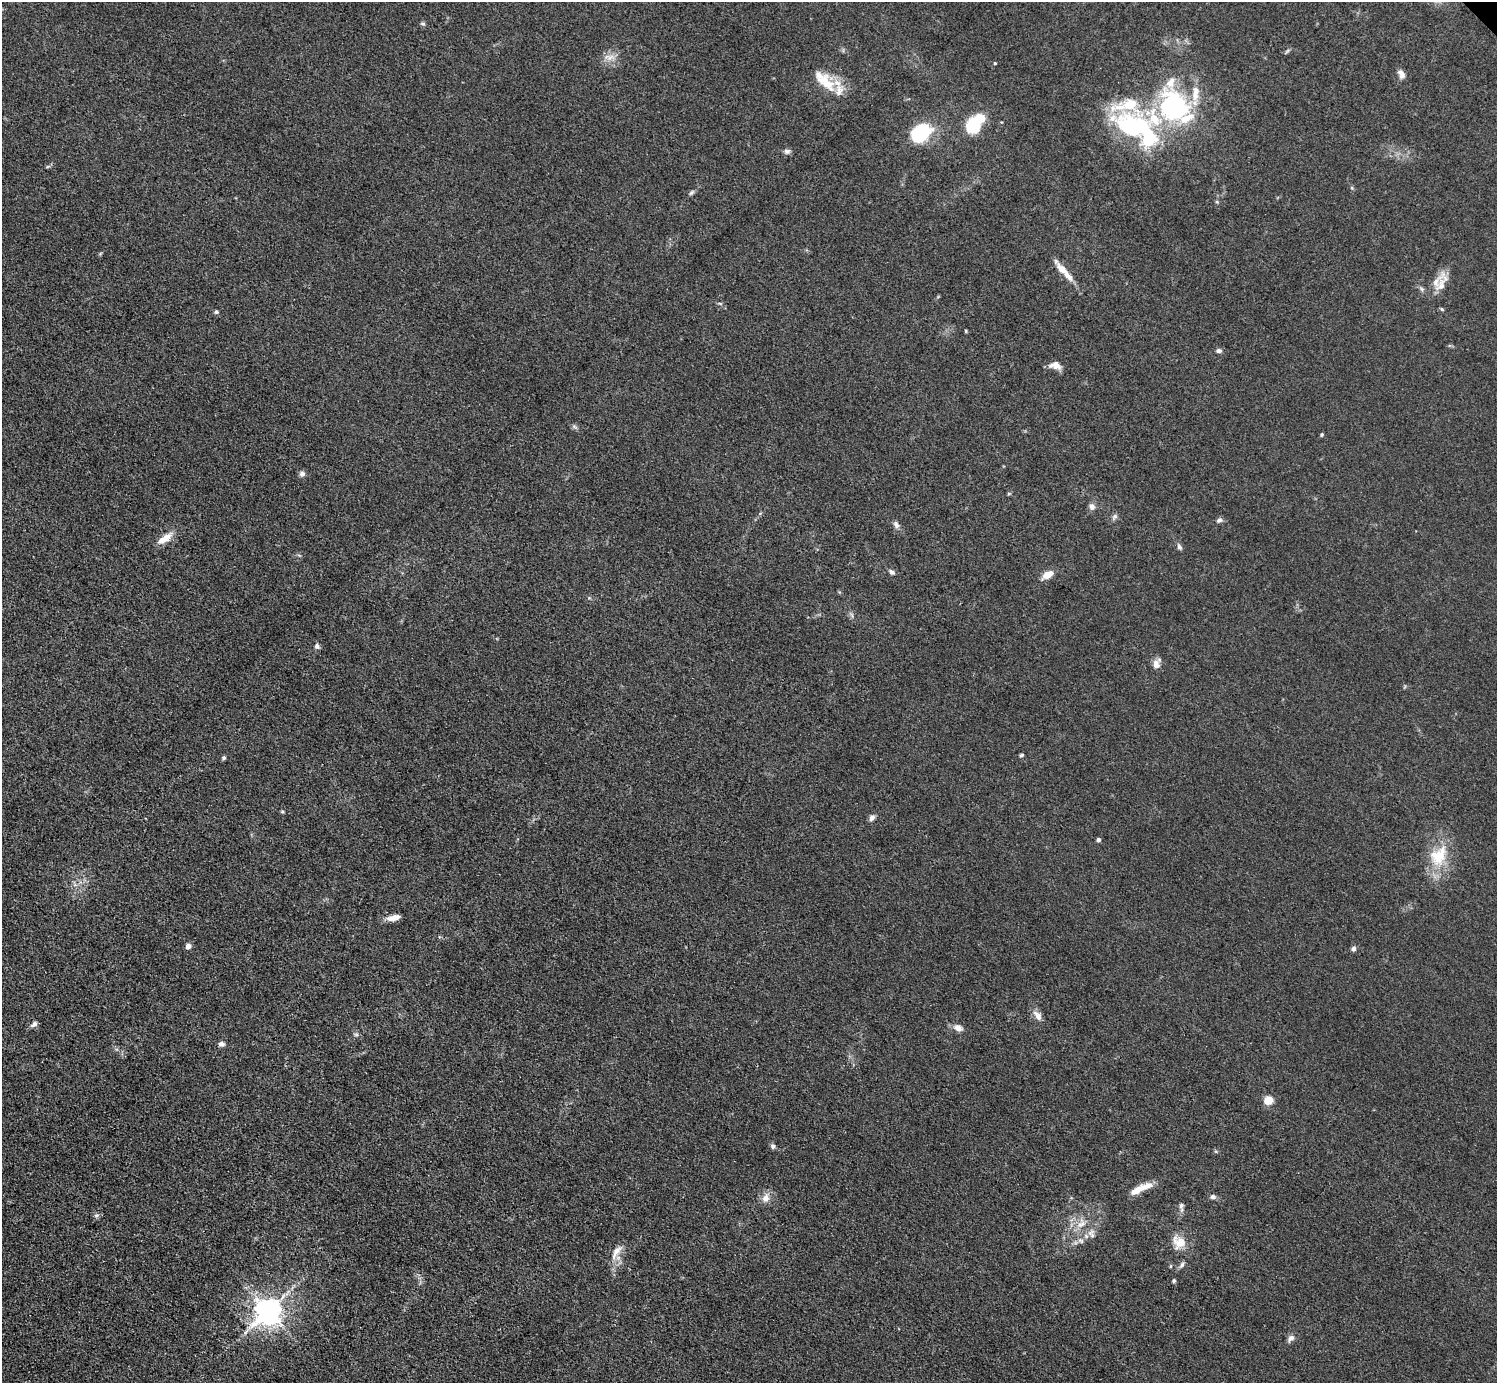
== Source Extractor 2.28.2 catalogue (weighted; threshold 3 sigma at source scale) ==
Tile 7 of 4 x 4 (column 3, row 2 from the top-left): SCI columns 2992-4486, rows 3065-4445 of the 5984 x 5984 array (HDU 1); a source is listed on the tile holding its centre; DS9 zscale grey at full resolution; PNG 1499 x 1385 px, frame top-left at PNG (2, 2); no overlay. Shown black and unused: <1% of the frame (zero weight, under 3 of 4 exposures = <1% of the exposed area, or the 3 px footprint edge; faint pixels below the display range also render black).
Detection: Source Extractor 2.28.2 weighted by HDU 2 'WHT'; one run over the whole footprint, this tile lists its part. Background 0.0445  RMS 0.0054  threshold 0.0244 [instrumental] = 3 sigma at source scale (4.5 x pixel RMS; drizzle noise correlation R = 1.50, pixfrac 1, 0.05/0.05 arcsec/px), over >= 5 px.
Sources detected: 78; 4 inside a brighter object's white glare — not listed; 11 inside a brighter listed object's ellipse — not listed separately; the other 63 listed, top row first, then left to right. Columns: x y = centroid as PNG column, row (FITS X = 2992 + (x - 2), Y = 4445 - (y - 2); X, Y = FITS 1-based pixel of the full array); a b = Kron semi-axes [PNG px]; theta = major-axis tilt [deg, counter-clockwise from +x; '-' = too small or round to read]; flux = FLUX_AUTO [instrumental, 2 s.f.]
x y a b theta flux
423 24 7 4 -6 0.92
1287 51 8 4 52 0.86
610 57 14 8 12 4.4
995 63 4 3 - 0.56
1401 74 12 7 -61 2.8
826 83 30 16 -48 15
1174 106 42 35 -64 84
973 126 9 8 - 48
1132 126 55 31 -33 66
924 131 13 12 - 39
787 151 8 6 7 1.7
1352 188 6 4 -71 0.71
691 193 9 4 45 1.2
1217 202 6 4 -18 0.65
1061 269 27 9 -52 6.9
1441 285 39 11 73 8.1
216 312 5 5 - 0.94
966 331 5 3 - 0.53
1219 351 7 5 -4 1.6
1055 365 14 9 -7 4.7
1322 435 4 4 - 0.71
302 474 7 7 - 1.8
1009 494 6 4 1 0.63
1092 507 9 7 -74 2.4
1114 517 10 6 49 1.6
1219 520 8 6 23 1.6
896 525 9 6 -52 2.3
165 538 20 8 31 6.8
1179 547 9 5 -67 1.5
892 572 8 6 -35 1.5
1048 575 12 6 30 7.6
317 646 6 5 - 1.8
1156 664 11 9 87 3.8
1022 755 5 4 - 0.86
224 758 5 5 - 1
282 811 5 3 - 0.61
872 818 8 6 47 2
1098 840 4 4 - 1.9
1438 856 32 23 55 21
394 918 17 7 13 4.4
188 946 4 4 - 4.6
1353 949 6 5 - 1.8
1038 1015 15 8 -55 3.7
34 1024 10 6 35 1.9
958 1028 10 7 -21 3.7
356 1035 6 4 -1 0.91
221 1044 8 6 -3 1.8
1268 1100 5 5 - 25
773 1146 7 6 - 1.4
1140 1189 26 6 25 10
1213 1197 8 6 -7 1.8
765 1198 12 9 72 4.5
1181 1207 13 6 -88 2
96 1216 8 5 17 1.2
1081 1224 15 11 56 7
1090 1233 13 7 30 3.7
1081 1241 9 6 -30 1.9
1179 1242 19 16 -44 8.6
616 1252 23 8 59 5.7
1182 1265 9 5 57 1.6
1174 1281 5 4 - 0.85
268 1311 8 8 - 680
1291 1338 10 7 52 2.5